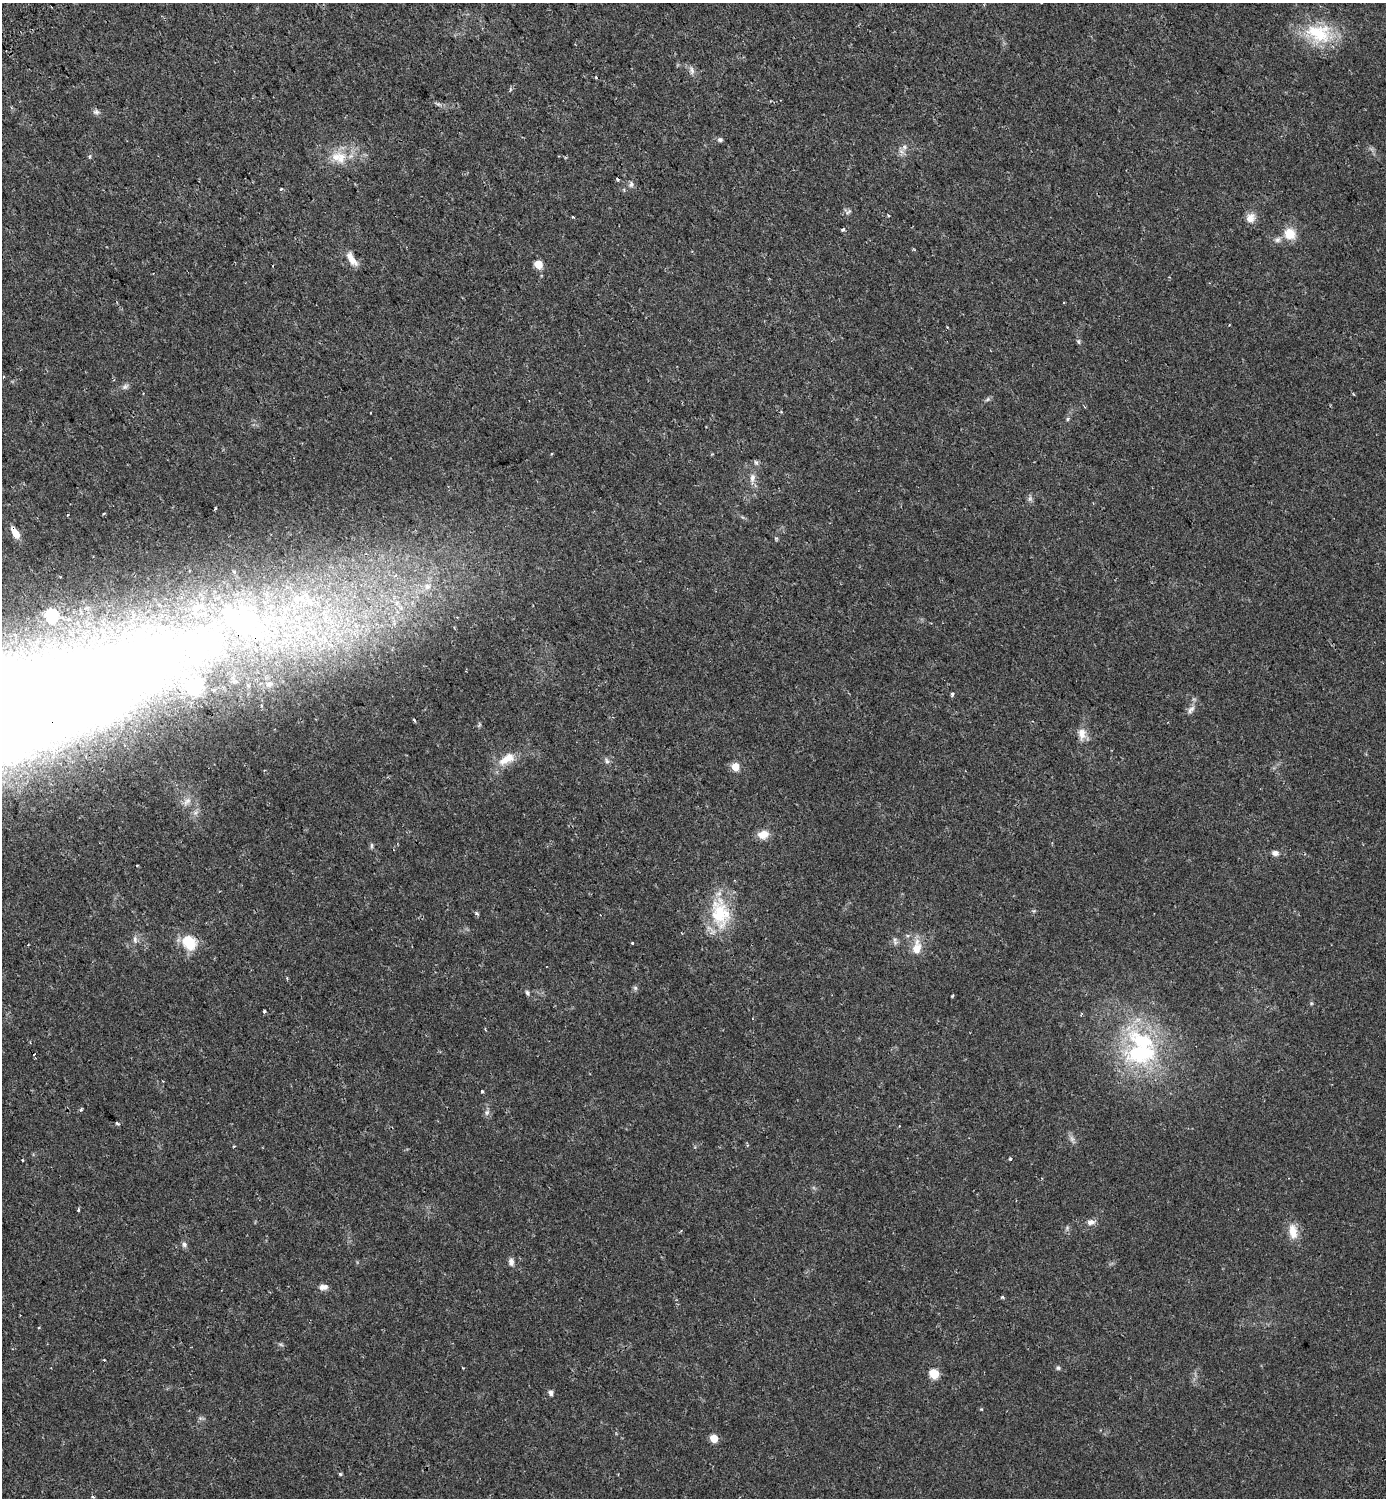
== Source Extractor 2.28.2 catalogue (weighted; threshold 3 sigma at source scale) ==
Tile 11 of 4 x 4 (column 3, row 3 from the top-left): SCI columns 3074-4457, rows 1569-3064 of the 6085 x 6137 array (HDU 1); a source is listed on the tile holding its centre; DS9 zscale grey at full resolution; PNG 1388 x 1500 px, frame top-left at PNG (2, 3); no overlay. Shown black and unused: <1% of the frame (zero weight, under 2 of 3 exposures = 5% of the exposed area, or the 3 px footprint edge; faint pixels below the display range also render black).
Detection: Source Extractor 2.28.2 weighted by HDU 2 'WHT'; one run over the whole footprint, this tile lists its part. Background 0.025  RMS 0.0034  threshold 0.0155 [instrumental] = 3 sigma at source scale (4.5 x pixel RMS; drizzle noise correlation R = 1.50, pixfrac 1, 0.0396/0.0396 arcsec/px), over >= 5 px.
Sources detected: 94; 1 too faint to see at this stretch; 7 cosmic-ray / hot-pixel residue — not listed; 6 inside a brighter listed object's ellipse — not listed separately; the other 80 listed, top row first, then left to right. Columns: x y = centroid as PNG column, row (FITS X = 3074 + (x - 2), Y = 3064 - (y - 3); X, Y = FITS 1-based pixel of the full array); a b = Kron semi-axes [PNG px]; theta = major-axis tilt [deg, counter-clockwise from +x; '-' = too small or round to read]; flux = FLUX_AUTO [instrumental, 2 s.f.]
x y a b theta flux
1319 33 38 27 -9 17
692 70 13 6 -71 1.3
510 89 6 3 -89 0.42
96 112 9 6 -18 0.94
720 140 7 6 - 0.72
905 147 6 5 - 0.84
90 156 5 4 - 0.58
341 158 20 13 78 5.4
631 184 9 7 81 1
281 189 3 3 - 0.92
848 212 9 4 44 0.76
573 217 3 3 - 0.39
1251 218 13 11 50 2.5
843 230 4 3 - 1.4
1290 234 11 10 - 6.3
1278 240 9 6 38 1.2
915 250 4 3 - 0.39
352 259 19 8 -53 3.2
538 264 5 5 - 7.7
1078 342 7 5 -85 0.56
125 387 8 7 - 0.94
1068 419 6 4 82 0.76
551 454 4 2 - 0.28
752 478 14 7 84 1.9
1030 498 6 6 - 0.79
215 508 4 3 - 0.4
104 513 3 3 - 0.76
67 515 3 3 - 0.29
15 533 13 7 -58 3.7
427 586 11 9 -11 2.8
52 616 7 6 - 30
101 684 197 74 24 480
952 695 5 3 - 0.85
261 705 3 3 - 0.59
1191 709 13 6 49 1.5
414 720 5 3 - 0.39
1082 734 17 10 -89 3
507 759 24 12 30 5.7
607 761 9 5 -68 0.82
735 767 5 5 - 7
187 801 14 7 54 1.9
763 834 12 9 14 3.8
372 846 8 4 90 0.53
1275 853 8 6 -9 1.4
720 913 43 25 -80 17
477 914 5 4 - 0.54
135 939 11 4 -90 0.96
895 939 8 6 74 0.88
190 943 7 6 - 28
632 943 3 3 - 0.92
917 948 21 11 82 4.7
635 988 7 5 -45 0.61
527 993 7 4 -63 0.62
952 996 3 3 - 0.38
1311 1003 5 4 - 0.39
264 1011 4 3 - 0.38
1141 1053 51 32 6 36
482 1091 3 3 - 1.1
81 1110 5 4 - 0.43
487 1112 8 7 - 1
117 1123 4 3 - 0.58
234 1146 3 3 - 0.5
1010 1159 3 3 - 1.2
22 1160 3 3 - 0.35
78 1210 6 3 90 0.4
1090 1222 9 7 4 1.6
1293 1231 21 11 -80 4.4
184 1244 8 6 -66 0.89
511 1262 11 7 -85 1.3
323 1287 12 7 3 1.5
1002 1297 4 4 - 0.52
281 1345 7 4 -20 0.5
463 1368 3 2 - 0.27
1058 1368 6 5 - 0.56
934 1374 6 5 - 13
551 1393 6 5 - 1.1
981 1409 5 3 - 0.28
714 1438 6 5 - 5.6
340 1474 4 4 - 0.5
92 1497 5 3 - 0.34
Overlapping masked pixels (flux is a lower limit): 2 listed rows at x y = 15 533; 101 684